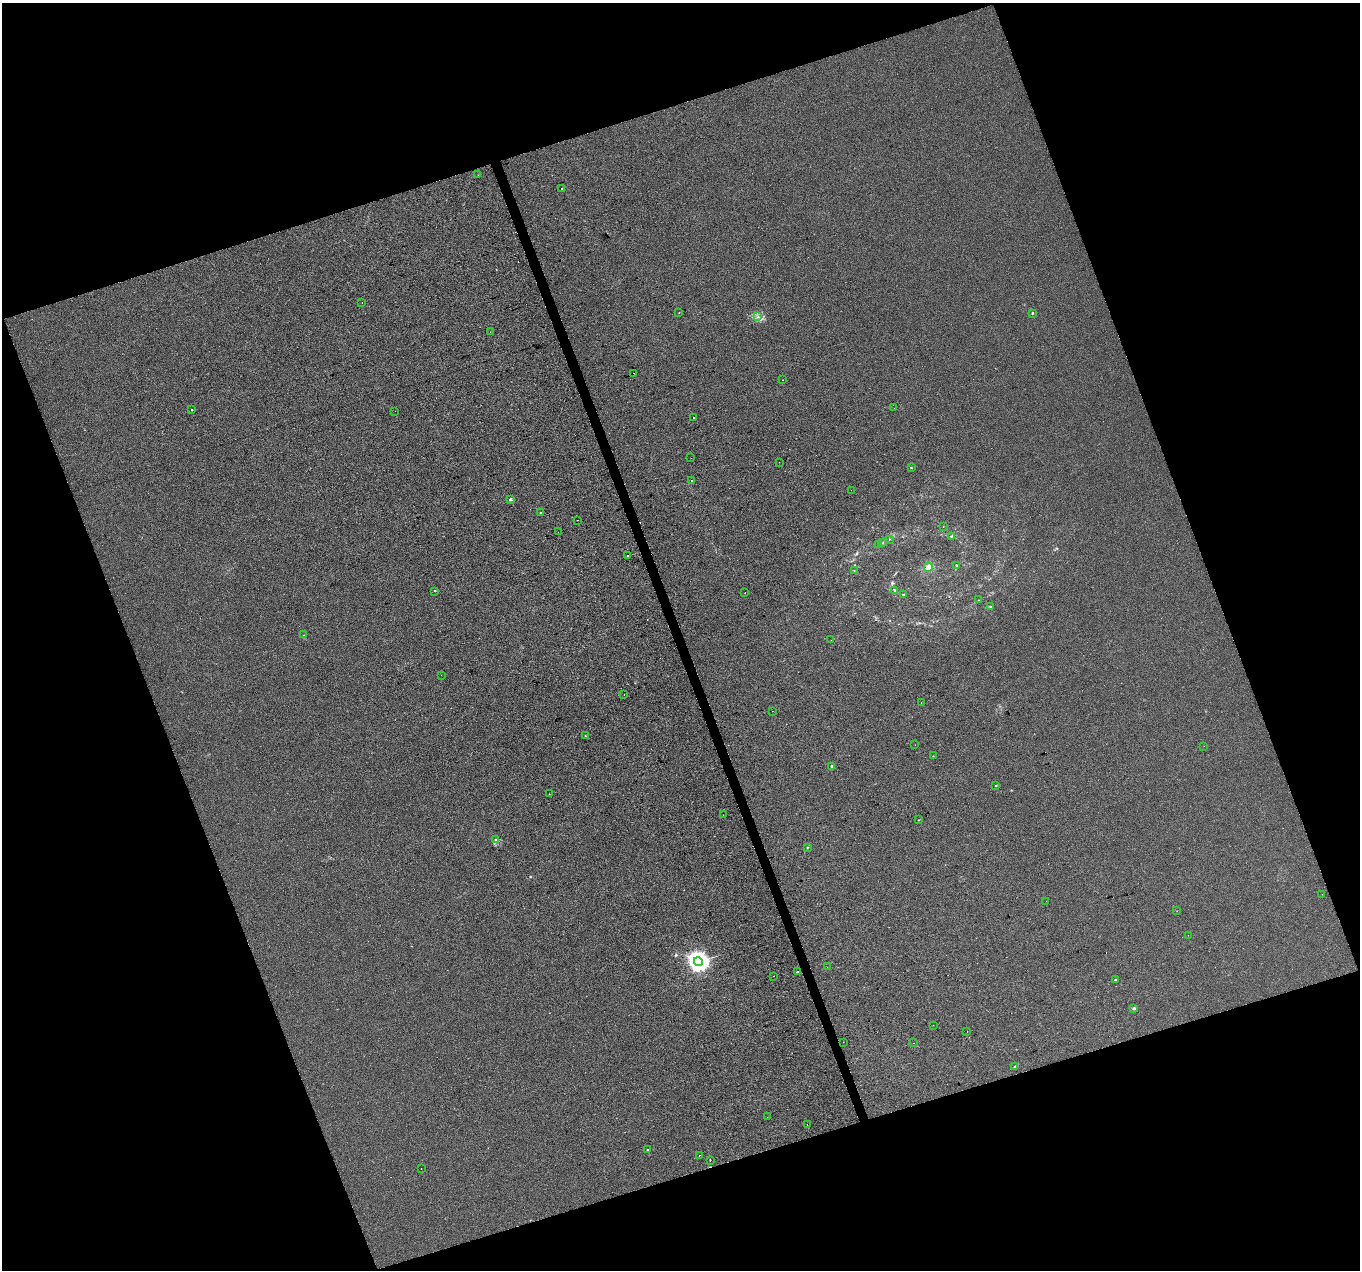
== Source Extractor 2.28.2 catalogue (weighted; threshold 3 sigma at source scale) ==
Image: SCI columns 1-5430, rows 122-5192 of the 5430 x 5260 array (HDU 1 of 3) = the unmasked area's bounding box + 8 px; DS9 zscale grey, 4 x 4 block average (1 PNG px = mean of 4 x 4 image px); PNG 1362 x 1272 px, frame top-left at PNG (2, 3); each listed source drawn as its Kron ellipse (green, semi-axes under 4 px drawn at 4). Shown black and unused: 39% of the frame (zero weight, under 2 of 3 exposures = <1% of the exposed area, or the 3 px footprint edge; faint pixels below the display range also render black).
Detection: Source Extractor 2.28.2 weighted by HDU 2 'WHT'. Background -1.98e-04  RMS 0.0056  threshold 0.025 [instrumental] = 3 sigma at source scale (4.5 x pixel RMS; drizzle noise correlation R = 1.50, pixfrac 1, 0.0396/0.0396 arcsec/px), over >= 5 px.
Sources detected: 85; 8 cosmic-ray / hot-pixel residue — neither listed nor drawn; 2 coinciding with a brighter row at this scale — not listed separately; the other 75 listed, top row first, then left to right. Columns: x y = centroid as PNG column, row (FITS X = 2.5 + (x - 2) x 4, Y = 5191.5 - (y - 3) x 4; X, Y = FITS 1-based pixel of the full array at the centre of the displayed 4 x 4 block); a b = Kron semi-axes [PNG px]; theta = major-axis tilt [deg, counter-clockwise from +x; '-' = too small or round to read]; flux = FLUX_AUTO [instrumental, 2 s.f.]
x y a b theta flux
478 175 2 2 - 0.64
562 188 2 2 - 11
362 302 2 2 - 1.1
679 313 2 2 - 0.58
1032 313 2 2 - 10
758 317 2 2 - 2.6
490 332 2 2 - 0.92
634 373 2 2 - 5.4
783 380 2 2 - 1.5
894 408 2 2 - 2.9
192 410 2 2 - 5.2
395 411 2 2 - 1.9
693 418 2 2 - 11
691 458 2 2 - 3
779 462 2 2 - 1.5
911 468 3 2 - 1.6
692 481 2 2 - 1.7
851 490 2 2 - 0.44
511 500 2 2 - 20
540 513 2 2 - 4.5
577 520 2 2 - 0.65
943 527 2 2 - 0.59
558 532 2 2 - 1.2
951 536 4 2 - 2.2
889 539 2 2 - 0.94
883 543 2 2 - 2.1
878 545 2 2 - 0.96
627 556 2 2 - 8.4
957 565 4 2 - 3.3
928 567 5 3 - 9.3
854 571 2 2 - 0.94
895 590 2 2 - 2.1
434 591 2 2 - 1.8
745 592 2 2 - 0.73
903 595 2 2 - 3.2
978 600 2 2 - 0.93
990 606 2 2 - 1.8
304 635 2 2 - 0.71
831 640 2 2 - 2.7
441 675 2 2 - 0.74
624 695 2 2 - 0.54
921 703 2 2 - 1.1
772 711 2 2 - 0.92
585 735 2 2 - 0.91
915 745 2 2 - 0.83
1204 746 2 2 - 0.44
933 756 2 2 - 10
832 766 2 2 - 12
996 785 2 2 - 2
549 794 2 2 - 2.3
723 815 2 2 - 1.9
918 820 2 2 - 1.8
496 839 2 2 - 2.3
808 847 2 2 - 1.6
1322 894 2 2 - 0.44
1046 901 2 2 - 0.54
1177 911 2 2 - 0.89
1188 935 2 2 - 0.67
698 962 4 4 - 1900
827 967 2 2 - 0.57
797 972 2 2 - 2.3
773 976 2 2 - 2.6
1115 980 2 2 - 5.4
1134 1009 3 3 - 4.4
933 1025 2 2 - 0.65
967 1031 2 2 - 1
843 1042 2 2 - 0.4
913 1043 2 2 - 7
1015 1067 4 2 - 2.4
767 1117 2 2 - 2.9
807 1124 2 2 - 4.5
647 1150 2 2 - 3.2
699 1155 2 2 - 2.4
710 1160 2 2 - 1.2
421 1169 2 2 - 0.57
Diffuse or blended objects may show on this block-average render without a row.